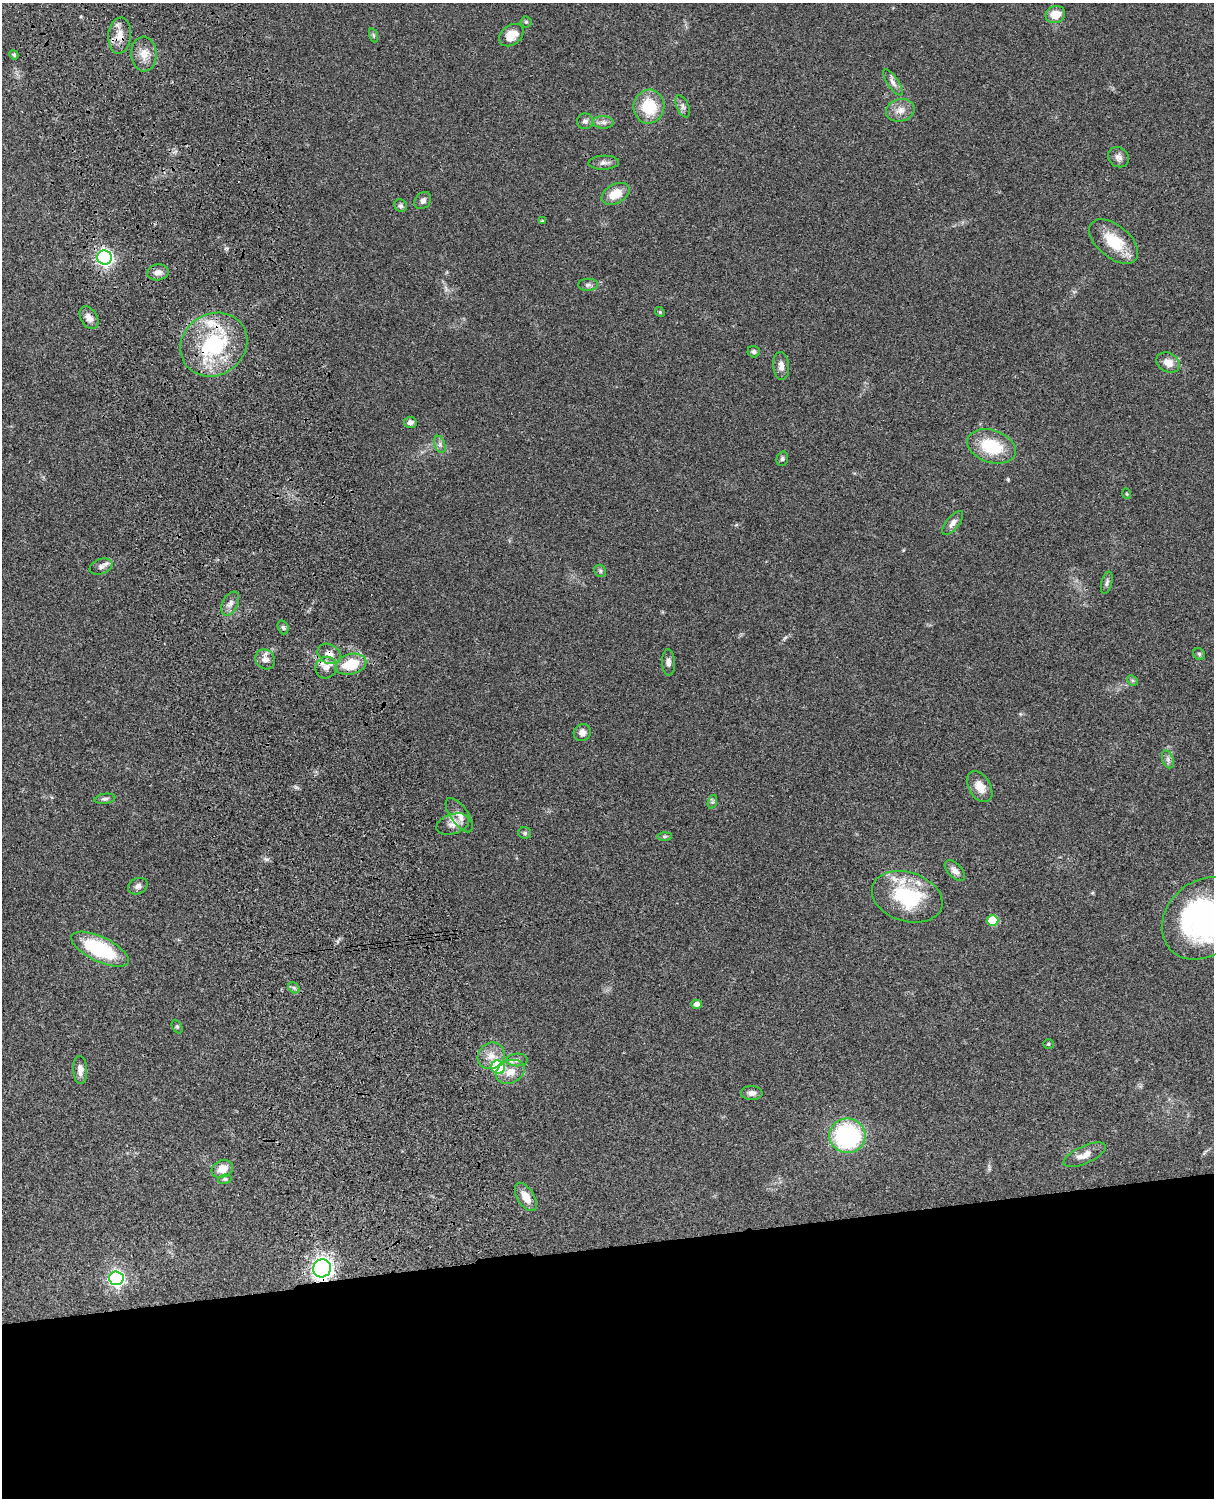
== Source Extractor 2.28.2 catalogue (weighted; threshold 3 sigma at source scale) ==
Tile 11 of 4 x 3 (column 3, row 3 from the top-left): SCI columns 2545-3756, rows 277-1772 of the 5086 x 4926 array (HDU 1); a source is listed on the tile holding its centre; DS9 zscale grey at full resolution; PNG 1216 x 1500 px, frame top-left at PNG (2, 3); each listed source drawn as its Kron ellipse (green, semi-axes under 4 px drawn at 4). Shown black and unused: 17% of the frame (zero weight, under 3 of 4 exposures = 6% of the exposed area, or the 3 px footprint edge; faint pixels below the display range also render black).
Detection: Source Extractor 2.28.2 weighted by HDU 2 'WHT'; one run over the whole footprint, this tile lists its part. Background 0.0778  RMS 0.0058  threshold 0.026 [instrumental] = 3 sigma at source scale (4.5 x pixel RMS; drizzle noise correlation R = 1.50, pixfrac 1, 0.05/0.05 arcsec/px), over >= 5 px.
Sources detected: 82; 1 inside a brighter object's white glare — neither listed nor drawn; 2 inside a brighter listed object's ellipse — not listed separately; the other 79 listed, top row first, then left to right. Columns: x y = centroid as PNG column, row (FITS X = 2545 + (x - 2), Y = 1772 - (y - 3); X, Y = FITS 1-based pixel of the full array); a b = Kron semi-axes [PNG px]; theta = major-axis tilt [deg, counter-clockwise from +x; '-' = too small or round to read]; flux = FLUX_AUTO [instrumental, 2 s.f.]
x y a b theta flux
1055 15 10 8 22 8
526 22 5 5 - 0.98
120 35 18 11 86 6.8
373 35 7 3 -71 0.81
511 35 13 9 38 9.2
144 54 17 12 -86 6.7
14 55 5 4 - 0.92
893 82 15 5 -56 2.8
649 106 17 15 81 22
683 106 12 6 -66 2.1
900 110 14 11 14 5.1
585 121 8 8 - 1.8
603 122 10 6 -3 2.3
1119 157 11 9 -41 2.7
604 163 15 7 2 2.5
615 194 15 9 28 10
423 201 9 7 49 2.1
401 206 6 6 - 1.2
542 221 4 3 - 0.69
1114 242 28 16 -39 18
105 257 7 7 - 190
158 272 11 8 10 3.1
588 285 10 6 1 1.7
660 312 5 4 - 0.67
89 318 12 8 -58 3.9
214 345 35 30 34 52
754 352 6 5 - 1.4
1168 362 12 9 -27 5.7
781 366 14 8 -85 3.5
410 422 6 5 - 2.6
440 444 9 5 -72 1.6
992 446 25 16 -18 26
782 459 7 5 75 1.2
1127 494 5 3 - 0.54
953 523 14 6 51 2.9
101 566 12 7 21 2.6
600 571 6 5 - 1.1
1107 583 11 5 75 1.6
230 604 13 7 64 3
283 627 7 5 -72 1.3
329 654 12 9 -32 4.7
1199 654 6 5 - 1
265 659 10 9 - 3.6
668 662 13 6 -88 2.4
351 664 16 10 15 18
326 668 11 10 - 5.1
1132 680 6 4 -44 0.86
582 732 9 8 - 3.5
1168 759 9 5 -71 1.9
980 787 17 10 -58 7.1
105 799 10 5 9 1.5
712 802 7 4 71 1
459 815 20 9 -55 5.2
453 824 17 10 18 5.1
525 833 6 6 - 1.1
664 836 7 4 0 0.94
955 871 13 7 -46 3.1
138 886 10 8 26 2.1
907 897 36 24 -18 42
1204 918 46 36 42 120
992 920 6 5 - 23
100 949 31 12 -25 43
294 988 6 5 - 1.3
697 1004 5 4 - 2.8
177 1026 7 5 -63 0.91
1048 1044 5 5 - 0.71
491 1056 14 12 43 6.4
517 1060 10 6 1 2.1
498 1067 7 6 - 35
80 1070 14 7 -87 3.7
510 1072 15 11 25 6.8
752 1093 11 7 -5 2.5
847 1136 18 17 - 73
1085 1155 23 8 24 5.8
222 1169 11 8 23 6.9
225 1179 7 4 8 1.1
526 1197 16 8 -58 7.1
322 1268 9 9 - 220
116 1278 7 7 - 170
Overlapping masked pixels (flux is a lower limit): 4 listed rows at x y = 120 35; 214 345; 329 654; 322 1268
Isophote crosses this tile's border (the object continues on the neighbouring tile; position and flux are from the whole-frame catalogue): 1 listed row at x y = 1204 918